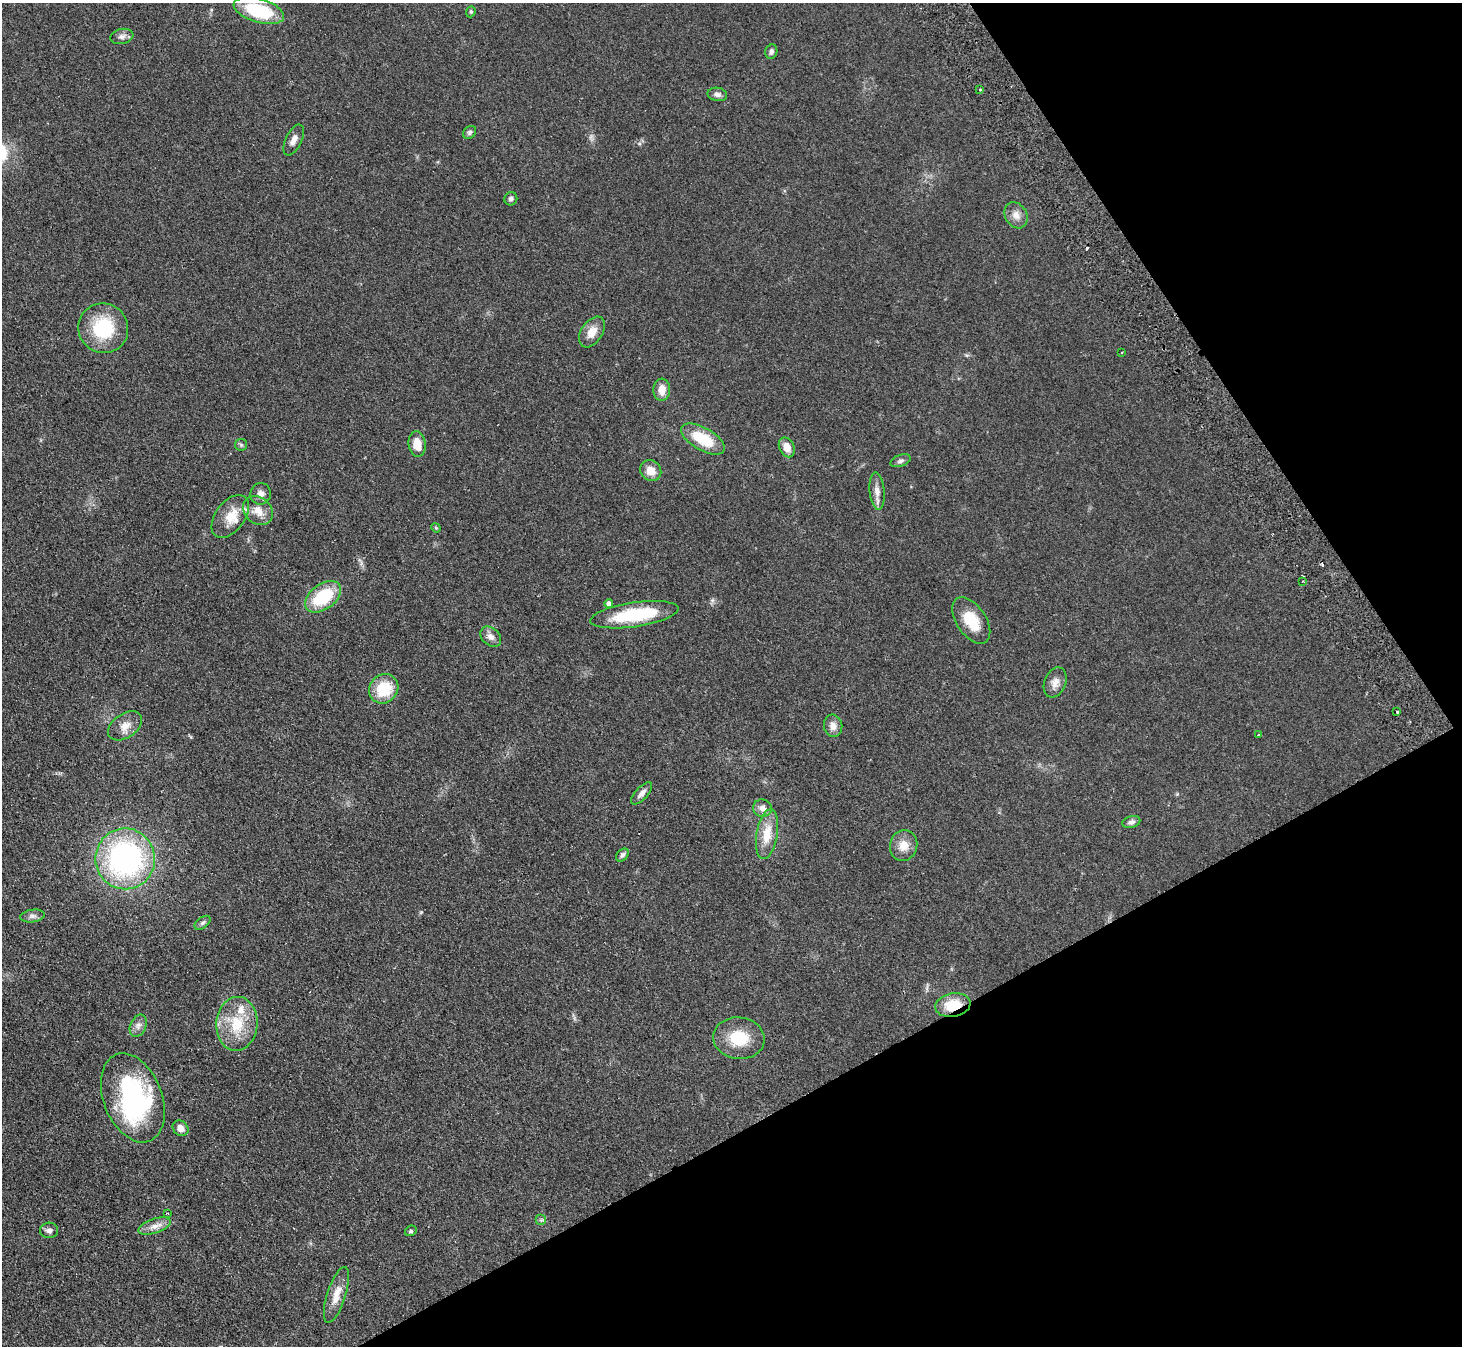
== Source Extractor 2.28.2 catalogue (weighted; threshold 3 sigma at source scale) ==
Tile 12 of 4 x 4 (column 4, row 3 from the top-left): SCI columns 4430-5889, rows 1675-3018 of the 5940 x 5898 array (HDU 1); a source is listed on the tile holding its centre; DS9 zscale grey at full resolution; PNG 1464 x 1348 px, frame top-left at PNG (2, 3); each listed source drawn as its Kron ellipse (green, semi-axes under 4 px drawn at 4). Shown black and unused: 27% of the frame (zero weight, under 2 of 3 exposures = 3% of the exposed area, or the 3 px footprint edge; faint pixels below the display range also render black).
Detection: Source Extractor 2.28.2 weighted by HDU 2 'WHT'; one run over the whole footprint, this tile lists its part. Background 0.0777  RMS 0.0086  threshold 0.0385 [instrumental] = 3 sigma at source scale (4.5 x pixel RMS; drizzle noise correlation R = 1.50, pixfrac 1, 0.05/0.05 arcsec/px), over >= 5 px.
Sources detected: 64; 1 inside a brighter object's white glare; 2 cosmic-ray / hot-pixel residue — neither listed nor drawn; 3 inside a brighter listed object's ellipse — not listed separately; the other 58 listed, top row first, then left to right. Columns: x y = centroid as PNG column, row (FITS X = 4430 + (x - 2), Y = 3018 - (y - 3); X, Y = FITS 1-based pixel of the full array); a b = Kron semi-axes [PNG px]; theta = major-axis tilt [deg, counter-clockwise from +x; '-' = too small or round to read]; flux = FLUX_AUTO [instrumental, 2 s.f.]
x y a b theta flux
259 11 26 12 -17 47
471 12 6 4 70 1.2
122 36 12 7 12 3.6
771 52 7 6 - 2.7
980 89 3 2 - 1.3
717 94 10 6 -9 3
470 132 7 5 47 1.9
294 140 16 8 65 5.3
511 199 7 6 - 2.4
1016 215 14 11 -60 6.5
103 328 25 24 - 46
592 332 17 10 56 9.9
1122 353 3 3 - 1.4
662 390 11 8 87 9
703 439 24 11 -30 28
417 444 13 8 -84 11
241 445 6 6 - 1.4
787 447 10 7 -64 8.2
901 461 10 5 20 2.3
651 471 11 10 - 8.8
877 491 19 7 -85 6.1
261 494 11 10 - 4.8
258 511 16 13 -40 10
230 516 24 14 53 15
436 528 5 4 - 0.8
1303 581 3 2 - 0.73
323 597 20 12 37 43
609 604 4 4 - 3.4
634 615 44 12 8 48
971 621 26 14 -56 22
491 637 12 8 -42 4.7
1055 682 15 10 68 6.2
384 689 15 14 - 29
1397 712 3 3 - 2.2
125 726 19 12 34 8.8
833 726 11 9 -80 5.7
1259 734 4 2 - 0.62
642 793 14 6 48 4.1
762 808 9 8 - 5.5
1131 822 9 6 16 2.7
767 834 25 10 80 17
904 845 15 13 76 10
622 855 7 5 48 2
125 859 30 30 - 190
32 916 12 6 9 3.1
203 923 9 5 38 2.1
953 1005 18 11 10 21
237 1024 27 20 86 30
138 1026 12 8 67 4.1
739 1038 26 21 -6 27
133 1098 46 29 -69 130
181 1128 8 7 - 5.8
167 1213 3 2 - 0.85
541 1220 5 5 - 1.5
155 1226 17 7 19 6.3
49 1230 9 8 - 3.1
411 1231 6 5 - 1.3
336 1295 29 9 72 12
Overlapping masked pixels (flux is a lower limit): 2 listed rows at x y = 642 793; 953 1005